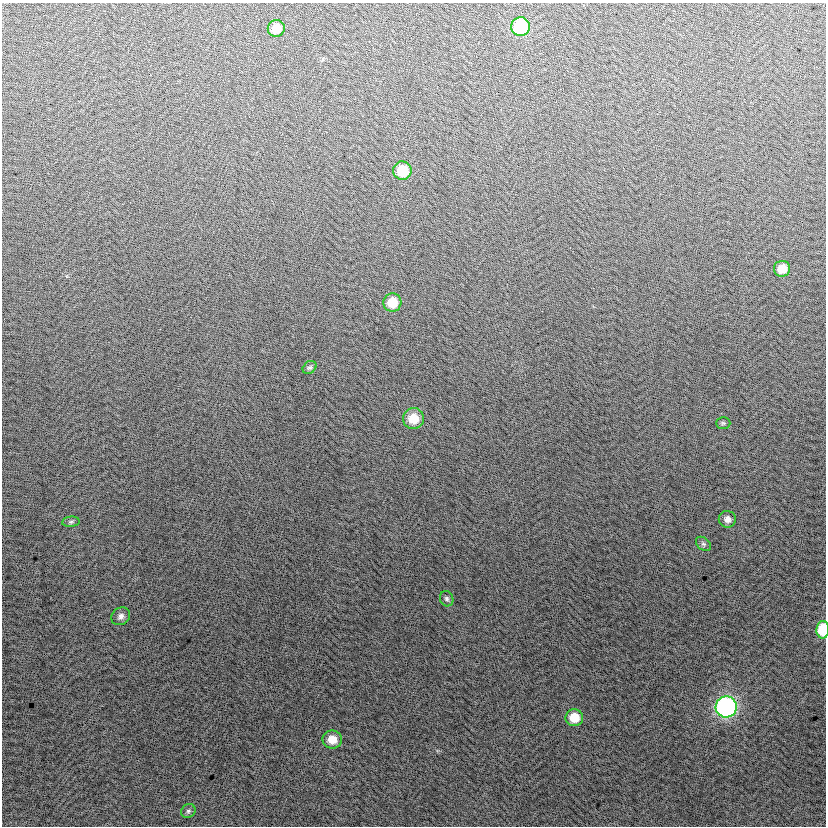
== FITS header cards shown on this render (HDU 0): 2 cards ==
NAXIS1  =                  824
NAXIS2  =                  824

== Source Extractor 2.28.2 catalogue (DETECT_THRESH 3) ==
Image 824 x 824 px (HDU 0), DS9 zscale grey, 1 PNG px = 1 image px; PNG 828 x 828 px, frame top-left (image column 1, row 824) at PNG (2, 3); each listed source drawn as its Kron ellipse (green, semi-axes under 4 px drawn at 4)
Background 1.89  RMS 13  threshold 40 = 3 sigma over >= 5 px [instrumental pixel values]
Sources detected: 18; all 18 listed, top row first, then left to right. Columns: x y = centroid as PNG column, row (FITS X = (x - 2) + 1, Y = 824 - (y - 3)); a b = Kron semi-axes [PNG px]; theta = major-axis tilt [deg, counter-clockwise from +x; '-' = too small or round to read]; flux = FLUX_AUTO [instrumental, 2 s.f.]
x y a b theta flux
520 27 9 9 - 60000
276 28 8 8 - 13000
402 171 9 9 - 26000
782 269 8 8 - 13000
392 303 9 9 - 20000
310 367 7 5 41 2000
413 419 10 10 - 19000
723 423 7 6 - 1400
727 519 8 8 - 5200
71 522 9 5 6 2000
703 544 8 6 -39 2400
447 599 8 6 -65 2400
121 616 10 8 37 4100
823 630 9 6 88 39000
726 707 10 10 - 280000
574 718 9 8 - 19000
332 740 10 9 - 13000
188 811 7 6 - 2400
At the frame edge (FLAGS 8, measured only in part): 1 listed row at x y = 823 630